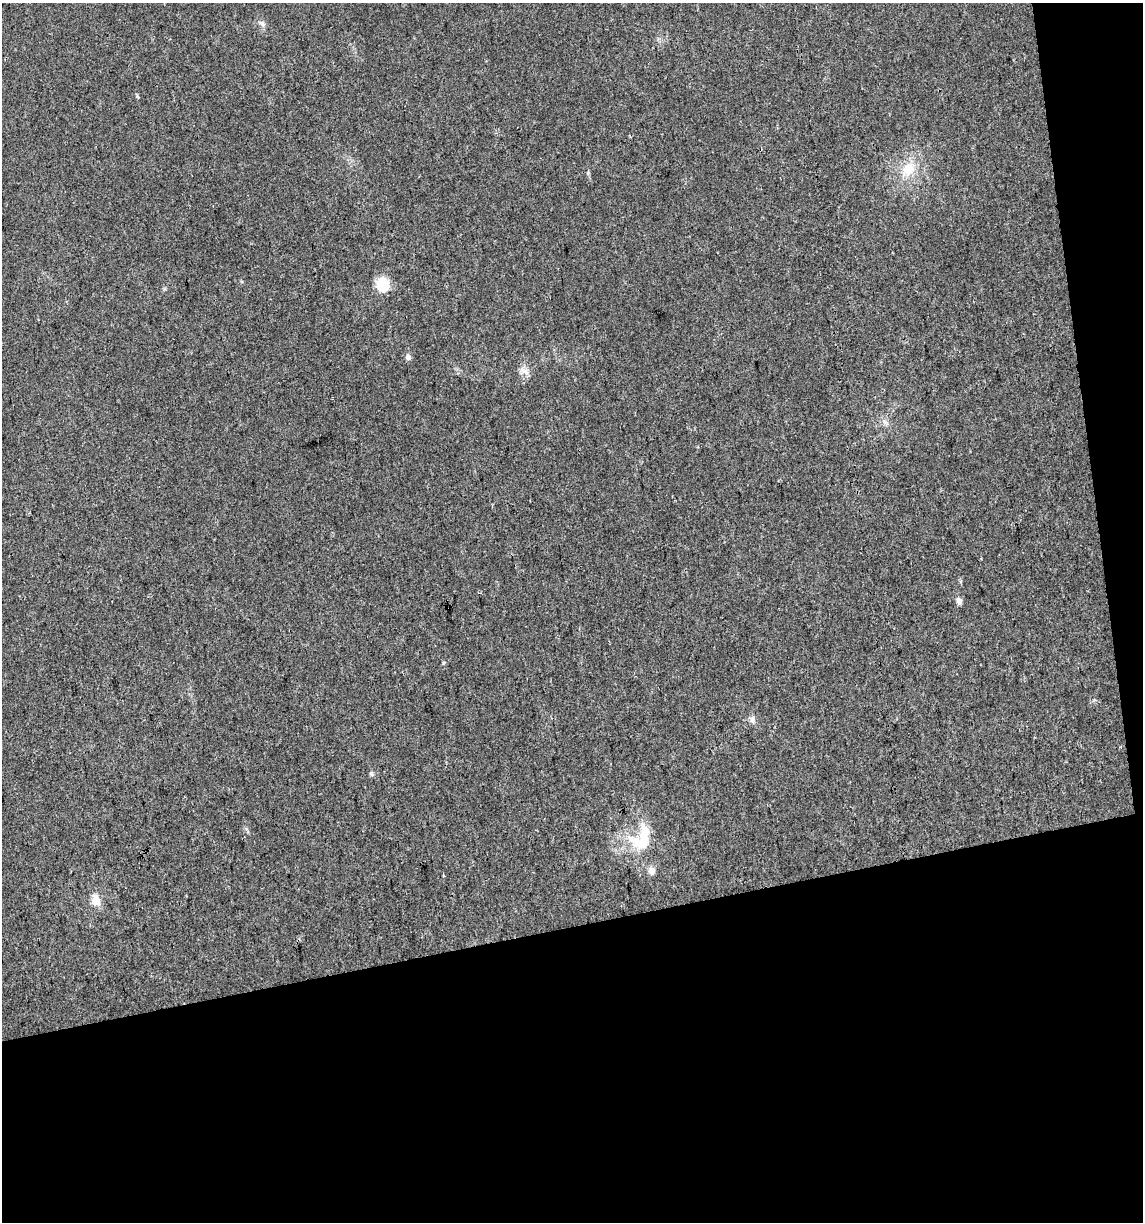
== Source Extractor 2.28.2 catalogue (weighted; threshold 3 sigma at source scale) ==
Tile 4 of 2 x 2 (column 2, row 2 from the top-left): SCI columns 1164-2304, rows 1-1220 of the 2342 x 2441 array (HDU 1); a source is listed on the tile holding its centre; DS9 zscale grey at full resolution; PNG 1145 x 1224 px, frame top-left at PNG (2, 3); no overlay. Shown black and unused: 28% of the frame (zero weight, under 3 of 4 exposures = <1% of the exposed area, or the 3 px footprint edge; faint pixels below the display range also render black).
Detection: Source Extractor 2.28.2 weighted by HDU 2 'WHT'; one run over the whole footprint, this tile lists its part. Background 0.0199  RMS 0.0052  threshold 0.0233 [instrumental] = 3 sigma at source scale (4.5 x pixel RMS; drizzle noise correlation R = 1.50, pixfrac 1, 0.0396/0.0396 arcsec/px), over >= 5 px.
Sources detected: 13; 1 inside a brighter object's white glare — not listed; the other 12 listed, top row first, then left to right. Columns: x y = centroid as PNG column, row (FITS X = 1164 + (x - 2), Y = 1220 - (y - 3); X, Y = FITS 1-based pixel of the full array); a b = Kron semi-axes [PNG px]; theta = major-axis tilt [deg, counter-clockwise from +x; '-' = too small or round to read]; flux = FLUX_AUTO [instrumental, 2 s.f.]
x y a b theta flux
262 23 9 6 -46 1.8
908 169 20 16 54 12
588 173 5 4 - 0.66
382 284 6 6 - 59
408 357 6 5 - 2.2
525 371 9 7 -2 2.6
959 601 10 7 -68 2
752 719 10 7 -89 2.1
371 774 6 6 - 1
642 841 34 28 10 24
651 871 10 8 -62 2.5
96 900 6 6 - 11
Unlisted compact peaks at least as high as the median listed source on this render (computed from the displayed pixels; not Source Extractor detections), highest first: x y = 443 663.